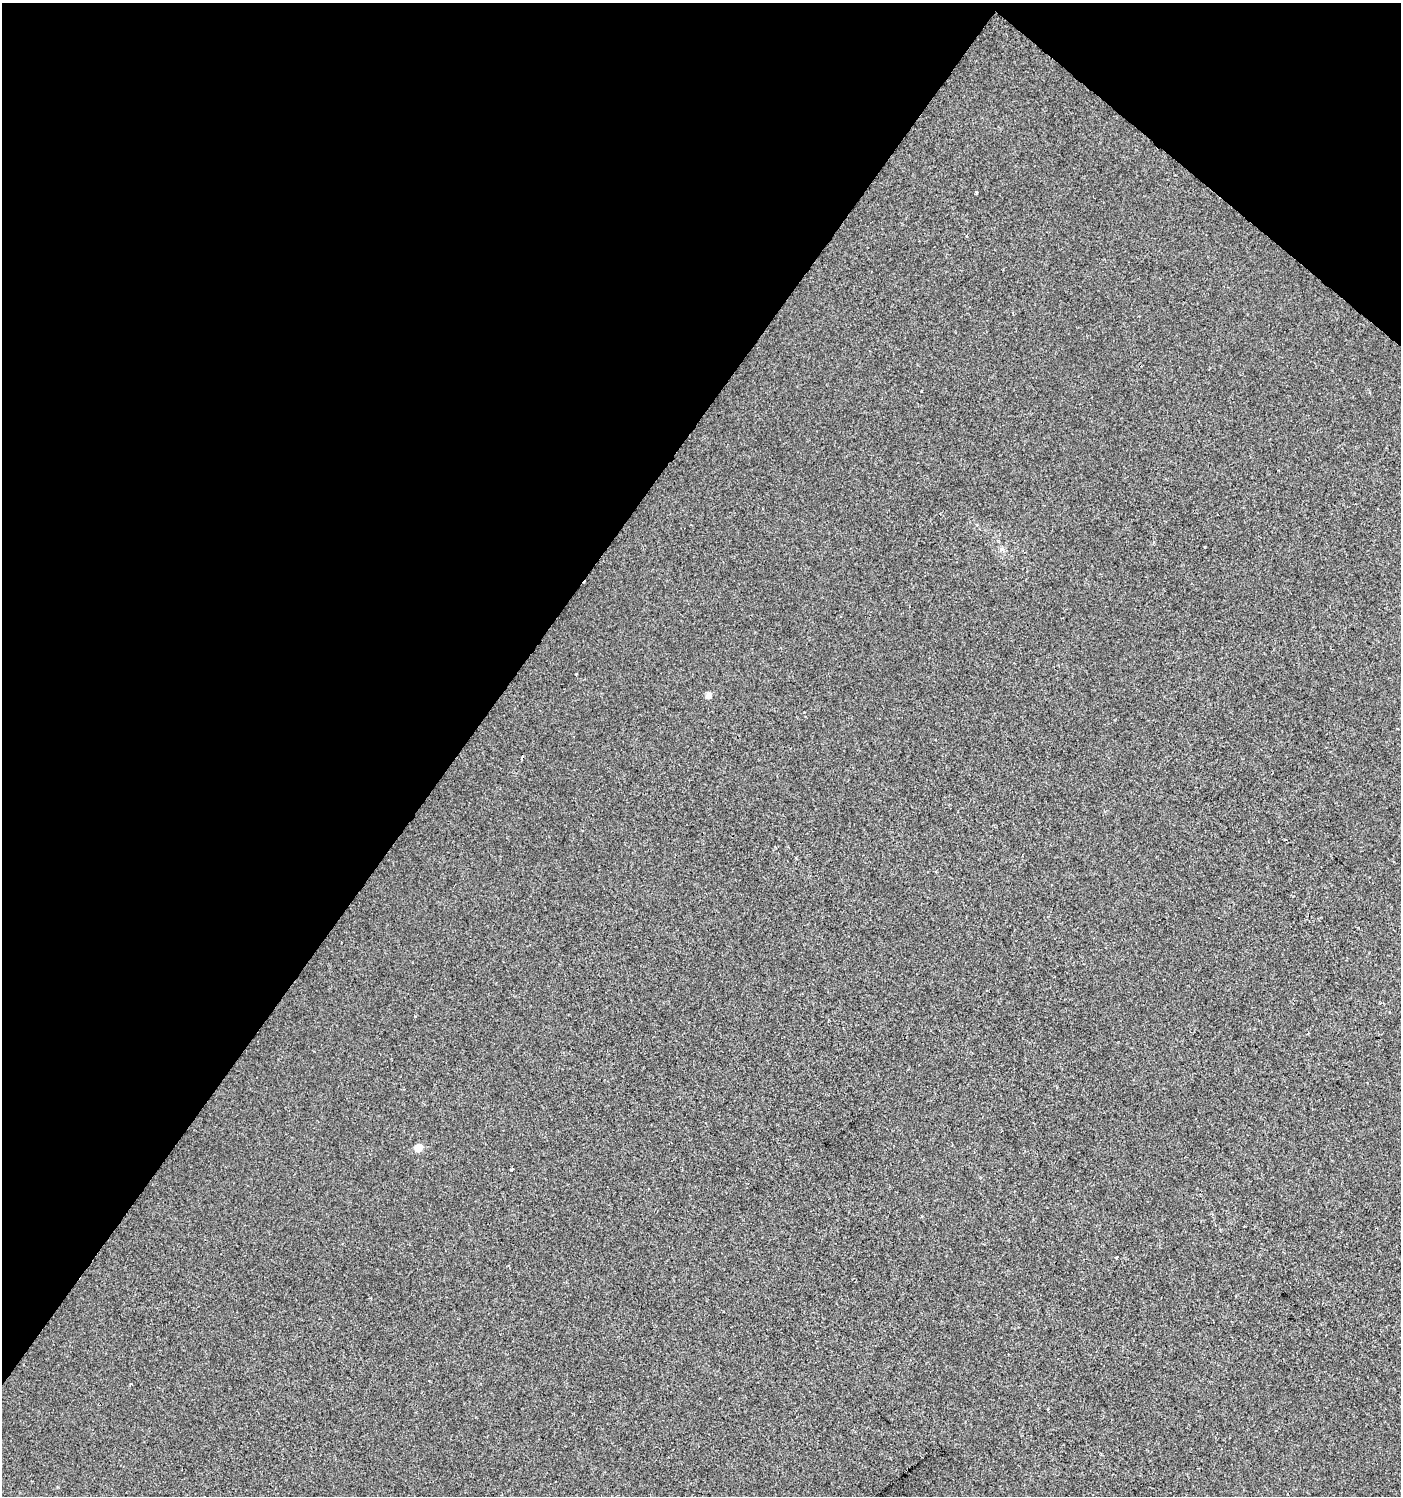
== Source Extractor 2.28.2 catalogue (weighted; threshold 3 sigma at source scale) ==
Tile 2 of 4 x 4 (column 2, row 1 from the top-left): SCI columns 1643-3041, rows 4485-5978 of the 6017 x 5983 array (HDU 1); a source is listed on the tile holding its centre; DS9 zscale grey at full resolution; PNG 1403 x 1498 px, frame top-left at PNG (2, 3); no overlay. Shown black and unused: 36% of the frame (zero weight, under 2 of 3 exposures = <1% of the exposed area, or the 3 px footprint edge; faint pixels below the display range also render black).
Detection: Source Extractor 2.28.2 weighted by HDU 2 'WHT'; one run over the whole footprint, this tile lists its part. Background 3.98e-04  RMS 0.0042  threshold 0.0188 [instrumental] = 3 sigma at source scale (4.5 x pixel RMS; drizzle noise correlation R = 1.50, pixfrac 1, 0.0396/0.0396 arcsec/px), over >= 5 px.
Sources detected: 7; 1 cosmic-ray / hot-pixel residue — not listed; the other 6 listed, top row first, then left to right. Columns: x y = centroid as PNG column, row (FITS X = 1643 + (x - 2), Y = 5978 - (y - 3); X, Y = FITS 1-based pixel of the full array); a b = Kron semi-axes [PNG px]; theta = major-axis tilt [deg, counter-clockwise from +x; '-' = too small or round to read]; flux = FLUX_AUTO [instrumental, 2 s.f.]
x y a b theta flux
976 193 3 3 - 2.9
576 674 3 3 - 0.75
708 695 8 6 50 1.6
418 1148 5 5 - 8.3
511 1170 3 2 - 0.63
922 1217 3 2 - 0.64